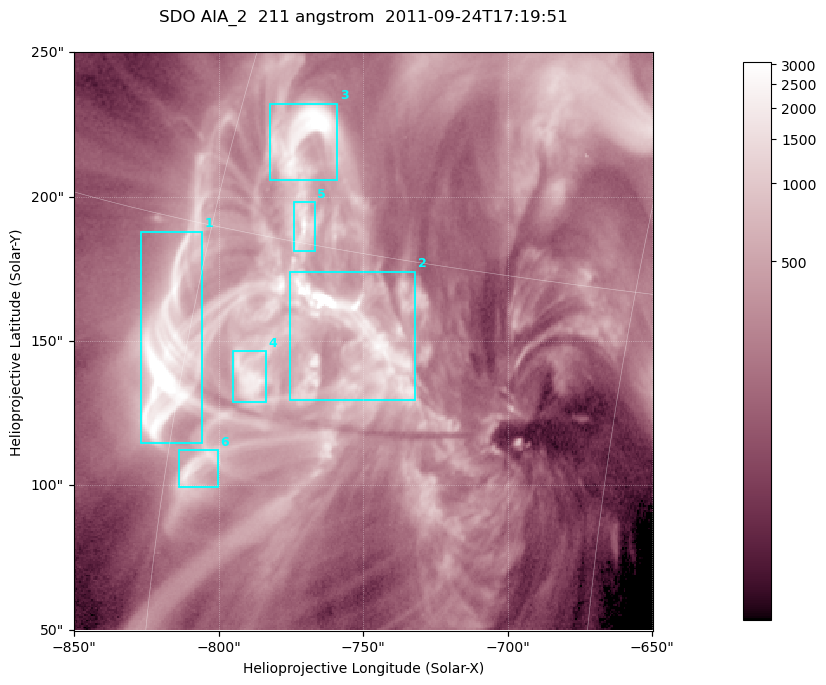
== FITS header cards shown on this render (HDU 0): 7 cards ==
TELESCOP= 'SDO     '           /
INSTRUME= 'AIA_2   '           /
WAVELNTH=                  211 /
WAVEUNIT= 'angstrom'           /
DATE-OBS= '2011-09-24T17:19:51.19' /
CTYPE1  = 'HPLN-TAN'           /
CTYPE2  = 'HPLT-TAN'           /

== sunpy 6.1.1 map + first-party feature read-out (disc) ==
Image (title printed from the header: SDO AIA_2  211 angstrom  2011-09-24T17:19:51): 334 x 334 px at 0.6 arcsec/px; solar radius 957 arcsec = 1595 px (partial field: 1.4% of the solar disc is inside the frame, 100% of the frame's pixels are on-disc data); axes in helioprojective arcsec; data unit not stated in the header (colour bar unlabelled)
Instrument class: DISC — disc imager (sunpy class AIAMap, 211 A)
Bright regions (active regions / flare kernels): reference = the on-disc median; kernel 3 px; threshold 5 sigma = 958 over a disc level ~248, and >= 1.15x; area >= 111 px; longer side >= 4 px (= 2.4 arcsec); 6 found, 6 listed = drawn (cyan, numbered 1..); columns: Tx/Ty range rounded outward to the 2 arcsec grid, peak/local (2 s.f.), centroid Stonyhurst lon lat
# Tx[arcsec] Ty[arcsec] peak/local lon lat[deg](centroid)
1 -828..-806 114..188 24 -61 +12
2 -776..-732 128..174 34 -54 +13
3 -784..-758 206..232 16 -57 +17
4 -796..-782 128..148 8.8 -57 +12
5 -774..-766 180..198 10 -56 +15
6 -814..-800 98..112 8.3 -59 +10